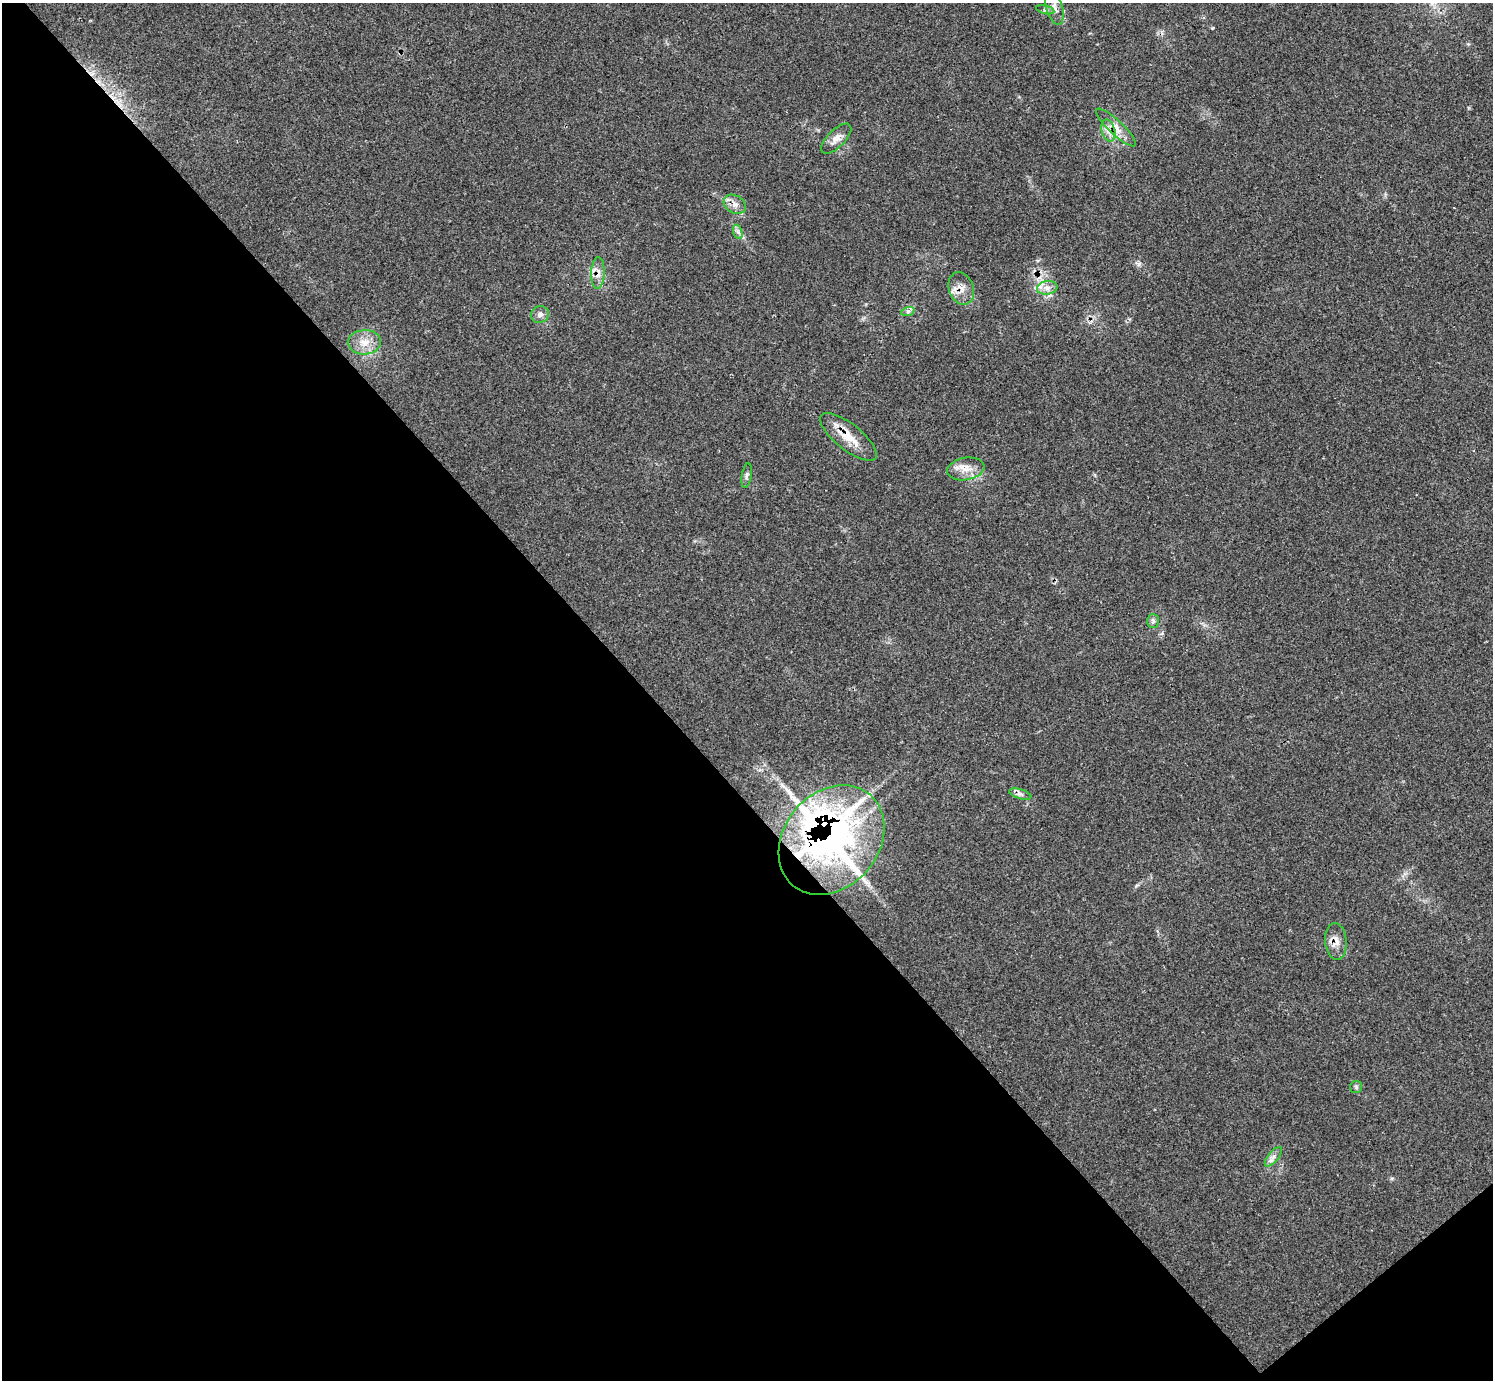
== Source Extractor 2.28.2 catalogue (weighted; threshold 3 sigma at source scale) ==
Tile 14 of 4 x 4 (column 2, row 4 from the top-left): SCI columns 1492-2982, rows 165-1542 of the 5972 x 5970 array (HDU 1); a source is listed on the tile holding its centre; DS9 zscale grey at full resolution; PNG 1495 x 1382 px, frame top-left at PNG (2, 3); each listed source drawn as its Kron ellipse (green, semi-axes under 4 px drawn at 4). Shown black and unused: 44% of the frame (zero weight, under 2 of 3 exposures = <1% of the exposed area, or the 3 px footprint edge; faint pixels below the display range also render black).
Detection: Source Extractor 2.28.2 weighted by HDU 2 'WHT'; one run over the whole footprint, this tile lists its part. Background 0.161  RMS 0.0092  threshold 0.0415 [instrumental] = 3 sigma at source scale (4.5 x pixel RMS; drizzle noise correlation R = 1.50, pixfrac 1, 0.05/0.05 arcsec/px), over >= 5 px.
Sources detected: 24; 1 cosmic-ray / hot-pixel residue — neither listed nor drawn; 1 inside a brighter listed object's ellipse — not listed separately; the other 22 listed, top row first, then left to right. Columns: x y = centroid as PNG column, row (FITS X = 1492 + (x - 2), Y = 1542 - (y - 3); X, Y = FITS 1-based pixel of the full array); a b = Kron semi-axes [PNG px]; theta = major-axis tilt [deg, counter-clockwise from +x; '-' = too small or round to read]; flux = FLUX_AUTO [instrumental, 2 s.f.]
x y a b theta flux
1054 7 18 8 -73 6.2
1045 10 9 4 -13 2
1116 127 26 7 -43 10
1108 131 11 6 -74 6.1
836 139 19 8 45 7.6
735 204 12 8 -30 6.3
738 232 7 4 -72 2.3
598 273 16 6 87 6.8
961 288 17 12 -69 10
1047 288 10 6 8 5.8
908 311 7 4 18 2.1
540 314 9 8 - 4
364 342 16 12 3 12
848 437 34 13 -38 21
966 469 19 11 10 12
747 476 12 5 82 2.7
1153 621 7 6 - 2.2
1020 794 11 5 -17 3.2
831 840 60 47 50 420
1336 941 18 11 -86 9.1
1356 1087 6 6 - 1.7
1273 1157 12 5 50 4.2
Overlapping masked pixels (flux is a lower limit): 7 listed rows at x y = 1116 127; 735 204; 598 273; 961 288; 848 437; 831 840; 1336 941